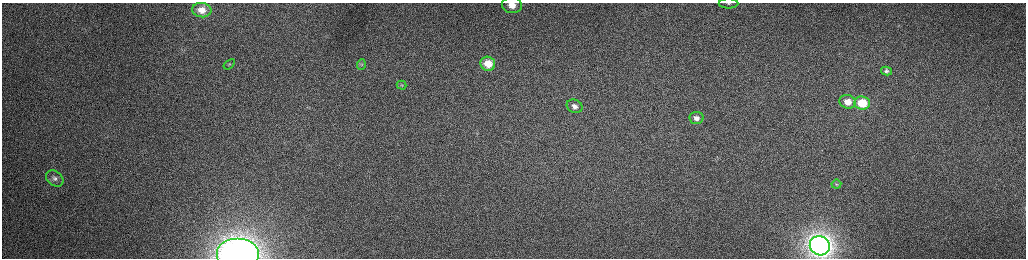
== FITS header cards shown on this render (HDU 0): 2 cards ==
NAXIS1  =                 2048 /fastest changing axis
NAXIS2  =                  512 /next to fastest changing axis

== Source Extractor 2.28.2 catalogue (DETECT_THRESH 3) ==
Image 2048 x 512 px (HDU 0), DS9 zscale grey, zoomed out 1/2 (1 PNG px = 2 x 2 image px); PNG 1028 x 260 px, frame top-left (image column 1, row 511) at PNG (2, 3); each listed source drawn as its Kron ellipse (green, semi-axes under 4 px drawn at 4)
Background 165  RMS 1.6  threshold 4.74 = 3 sigma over >= 5 px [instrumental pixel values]
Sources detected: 17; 1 cannot appear on this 1/2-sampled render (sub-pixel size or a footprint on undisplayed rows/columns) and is neither listed nor drawn; the other 16 listed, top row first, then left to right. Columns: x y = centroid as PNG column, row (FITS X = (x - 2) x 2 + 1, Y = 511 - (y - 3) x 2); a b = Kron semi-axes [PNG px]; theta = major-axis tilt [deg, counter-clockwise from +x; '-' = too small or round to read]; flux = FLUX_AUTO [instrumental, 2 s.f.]
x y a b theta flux
728 3 10 5 -1 1200
512 5 10 8 -5 4400
202 10 9 7 -6 3200
229 64 6 2 36 280
361 64 5 3 - 270
488 64 7 7 - 5700
886 71 6 4 -12 640
402 85 5 3 - 270
847 102 8 7 - 3600
862 103 8 6 -5 10000
575 106 8 6 -26 1800
696 118 7 6 - 1900
55 178 9 7 -39 1600
836 184 5 4 - 430
820 246 10 9 - 180000
238 254 21 16 0 150000
At the frame edge (FLAGS 8, measured only in part): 3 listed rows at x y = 728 3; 512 5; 238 254
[1 sub-pixel or undisplayed-footprint detection neither listed nor drawn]